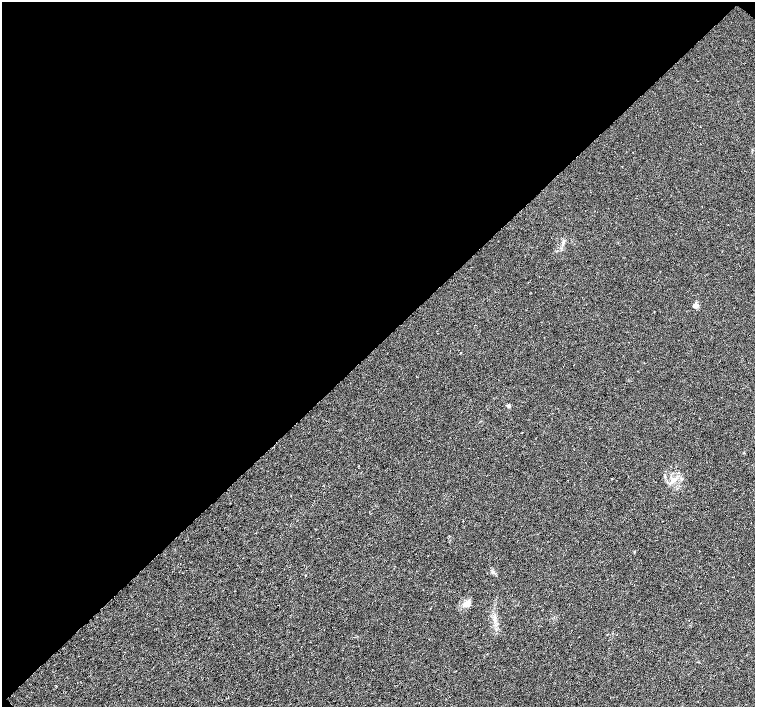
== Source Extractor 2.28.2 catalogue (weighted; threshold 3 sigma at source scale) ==
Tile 2 of 4 x 4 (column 2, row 1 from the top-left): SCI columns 1507-3012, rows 4386-5795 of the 6024 x 6018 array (HDU 1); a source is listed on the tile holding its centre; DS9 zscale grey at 2 x 2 block average (1 PNG px = mean of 2 x 2 image px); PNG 757 x 709 px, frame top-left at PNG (2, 2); no overlay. Shown black and unused: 49% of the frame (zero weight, under 3 of 6 exposures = <1% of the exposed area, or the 3 px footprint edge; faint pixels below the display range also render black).
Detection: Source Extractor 2.28.2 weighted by HDU 2 'WHT'; one run over the whole footprint, this tile lists its part. Background 0.00247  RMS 0.0037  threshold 0.0151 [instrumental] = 3 sigma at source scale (4.09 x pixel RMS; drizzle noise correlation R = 1.36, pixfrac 0.8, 0.0396/0.0396 arcsec/px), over >= 5 px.
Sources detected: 7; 2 cosmic-ray / hot-pixel residue — not listed; the other 5 listed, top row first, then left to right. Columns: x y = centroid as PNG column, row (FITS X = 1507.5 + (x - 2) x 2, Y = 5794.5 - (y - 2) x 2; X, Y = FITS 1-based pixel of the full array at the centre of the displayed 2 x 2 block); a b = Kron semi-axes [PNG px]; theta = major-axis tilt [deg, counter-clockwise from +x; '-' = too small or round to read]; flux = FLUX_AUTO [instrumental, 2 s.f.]
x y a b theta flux
563 244 7 4 60 2.1
696 306 2 2 - 14
509 406 4 3 - 1.4
674 480 8 5 21 4.1
467 605 7 5 -8 2.7